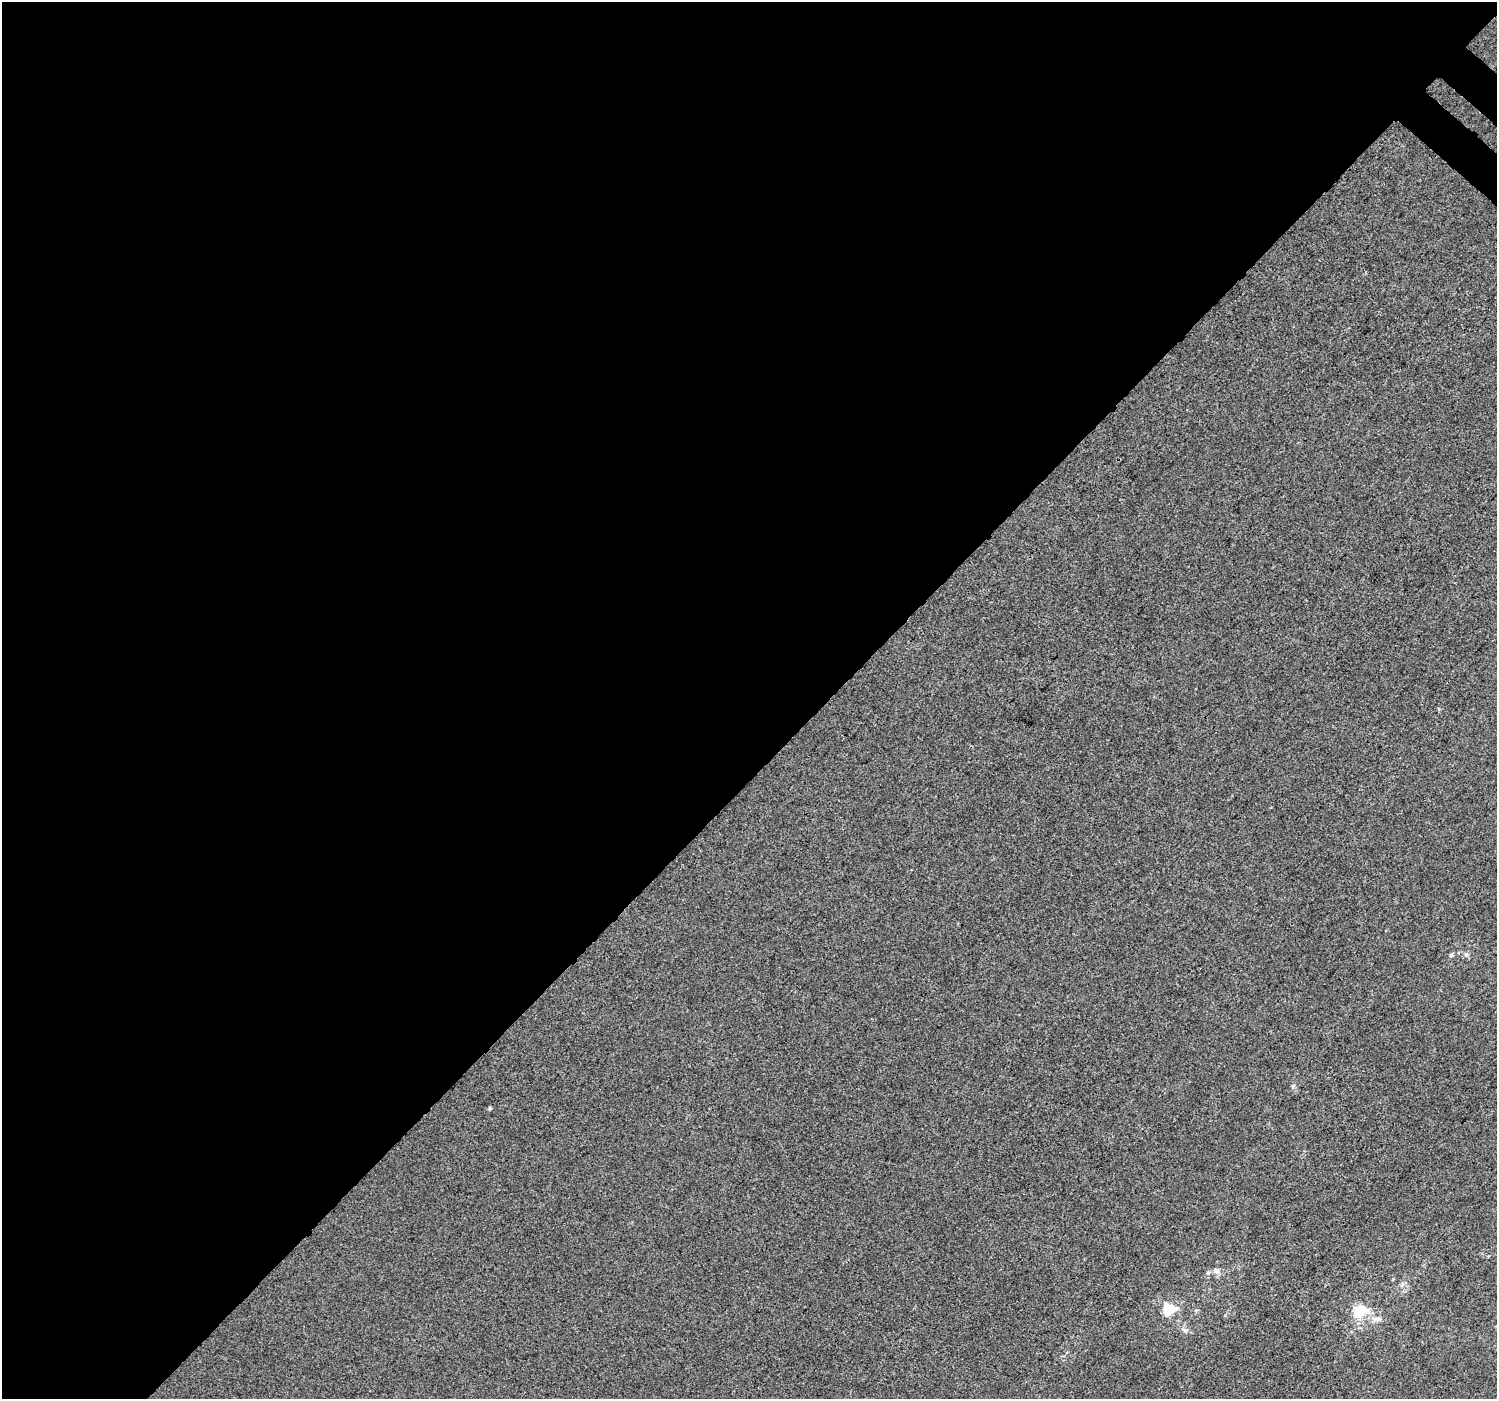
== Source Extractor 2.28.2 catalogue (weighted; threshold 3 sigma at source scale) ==
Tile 5 of 4 x 4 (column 1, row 2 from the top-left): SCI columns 48-1542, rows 3069-4465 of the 6066 x 6071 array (HDU 1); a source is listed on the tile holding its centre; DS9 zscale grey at full resolution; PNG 1499 x 1401 px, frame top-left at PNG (2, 2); no overlay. Shown black and unused: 56% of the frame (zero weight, under 3 of 4 exposures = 5% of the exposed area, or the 3 px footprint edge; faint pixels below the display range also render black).
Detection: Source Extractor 2.28.2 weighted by HDU 2 'WHT'; one run over the whole footprint, this tile lists its part. Background -2.03e-04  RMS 0.0047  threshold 0.021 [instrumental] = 3 sigma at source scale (4.5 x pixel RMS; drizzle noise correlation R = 1.50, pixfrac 1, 0.0396/0.0396 arcsec/px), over >= 5 px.
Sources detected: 11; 1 inside a brighter listed object's ellipse — not listed separately; the other 10 listed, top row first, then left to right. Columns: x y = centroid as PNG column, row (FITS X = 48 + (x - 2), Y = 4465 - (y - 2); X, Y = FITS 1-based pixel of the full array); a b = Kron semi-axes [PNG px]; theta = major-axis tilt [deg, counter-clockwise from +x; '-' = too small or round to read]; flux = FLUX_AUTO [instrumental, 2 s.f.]
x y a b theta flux
1466 954 7 4 0 0.91
1451 955 6 5 - 0.83
1293 1086 6 4 -89 0.78
490 1109 5 4 - 0.65
1216 1271 9 7 -15 2.2
1402 1285 9 4 71 1.2
1169 1309 17 13 -6 10
1360 1311 23 16 20 12
1377 1319 18 6 1 3
1186 1330 8 4 0 1.1